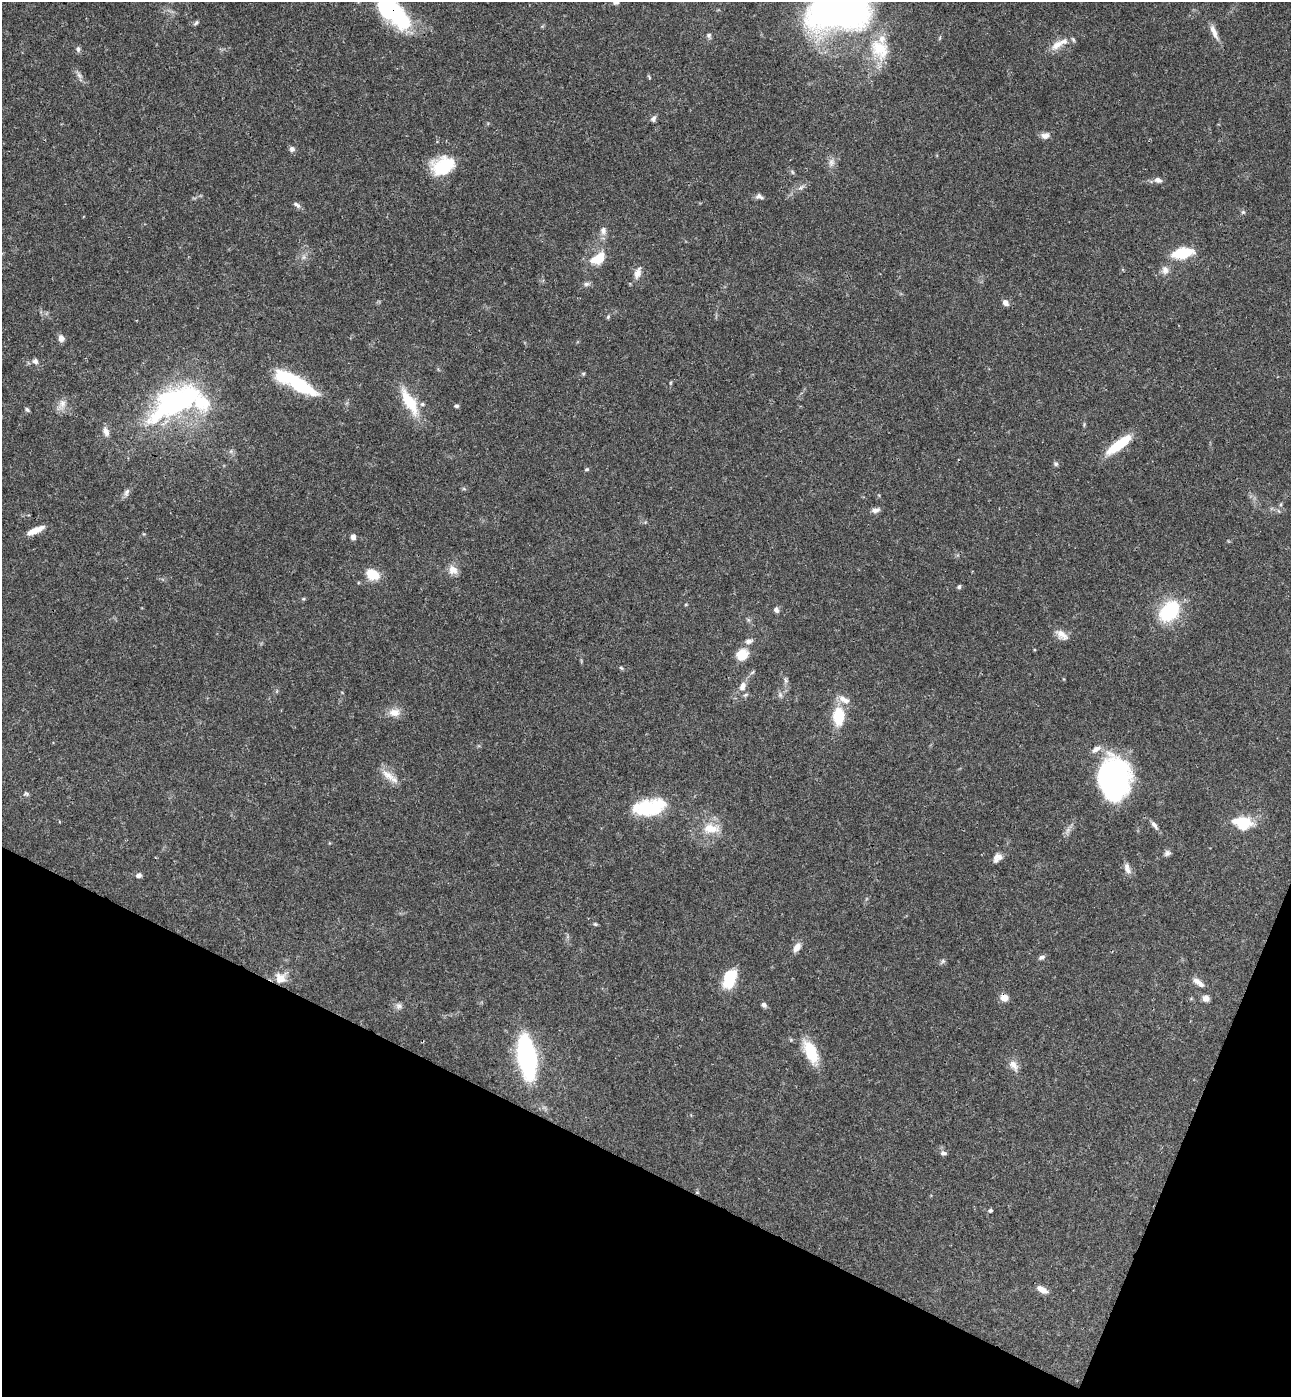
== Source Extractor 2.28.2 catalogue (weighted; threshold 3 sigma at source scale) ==
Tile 15 of 4 x 4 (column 3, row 4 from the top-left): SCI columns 2773-4061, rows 32-1426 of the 5679 x 5641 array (HDU 1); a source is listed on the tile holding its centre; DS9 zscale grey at full resolution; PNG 1293 x 1399 px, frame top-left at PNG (2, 2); no overlay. Shown black and unused: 20% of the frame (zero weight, under 3 of 4 exposures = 6% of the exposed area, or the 3 px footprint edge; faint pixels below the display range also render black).
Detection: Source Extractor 2.28.2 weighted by HDU 2 'WHT'; one run over the whole footprint, this tile lists its part. Background 0.0613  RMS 0.003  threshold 0.0137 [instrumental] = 3 sigma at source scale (4.5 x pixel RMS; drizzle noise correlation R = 1.50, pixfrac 1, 0.05/0.05 arcsec/px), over >= 5 px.
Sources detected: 102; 3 inside a brighter object's white glare — not listed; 8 inside a brighter listed object's ellipse — not listed separately; the other 91 listed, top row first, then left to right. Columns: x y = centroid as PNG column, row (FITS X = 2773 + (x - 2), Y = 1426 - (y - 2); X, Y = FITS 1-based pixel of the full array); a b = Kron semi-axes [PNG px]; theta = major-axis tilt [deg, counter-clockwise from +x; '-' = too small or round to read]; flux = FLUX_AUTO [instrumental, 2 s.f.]
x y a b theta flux
616 2 8 6 5 0.88
387 4 28 18 -16 14
839 6 58 47 15 150
196 23 8 4 51 0.53
1214 32 23 7 -66 2.4
709 35 7 6 - 0.72
1057 45 19 10 35 3.2
78 49 8 5 -89 0.72
880 49 31 23 -55 12
79 75 10 5 -54 1
649 77 7 3 -54 0.33
653 119 8 6 62 0.86
1045 136 11 7 10 1.6
292 149 7 7 - 1
831 162 12 8 78 1.6
442 167 25 23 40 11
792 172 7 4 -54 0.49
1158 180 10 7 -20 1.3
800 188 7 4 18 0.7
759 196 10 7 -16 1.1
297 205 10 5 -33 0.91
1243 212 6 5 - 0.5
603 230 12 8 81 1.5
1182 253 16 8 11 15
304 257 7 4 90 0.73
598 259 18 10 29 6.9
1165 270 12 9 -86 1.7
638 273 15 8 71 2.1
586 284 8 6 15 0.85
1005 303 8 7 - 1.5
608 317 6 4 69 0.44
61 338 7 6 - 1.7
35 361 9 7 -30 1.1
583 373 5 4 - 0.41
299 385 47 14 -34 18
409 402 38 12 -60 10
62 404 12 9 -80 2.2
175 404 47 22 31 72
456 406 5 5 - 0.53
27 410 7 4 -45 0.52
106 432 13 7 -70 1.6
1119 444 28 8 37 13
1056 464 6 6 - 0.61
586 469 6 4 19 0.39
127 492 10 6 60 1
875 510 10 6 12 1.4
36 530 21 6 24 3.6
353 537 7 6 - 1
453 570 12 11 - 2.6
373 574 11 8 -30 9.5
959 587 5 5 - 0.59
686 604 4 3 - 0.28
776 610 7 6 - 0.94
1169 611 29 20 45 17
1062 635 17 9 -38 2.6
749 641 10 6 9 1.2
742 654 15 13 37 4.4
785 680 7 4 -71 0.63
743 686 12 8 66 2.1
780 695 7 5 -46 0.73
844 700 18 8 -29 2.6
394 712 16 11 3 3.1
838 716 18 11 88 11
1096 749 14 7 29 1.8
388 775 23 9 -34 3.5
1114 778 36 27 89 66
26 794 7 5 -33 0.56
649 807 35 16 10 18
1242 822 24 14 -8 9.2
1155 825 15 5 -54 1.2
711 828 23 12 -6 5.4
1167 853 9 7 23 0.91
997 858 13 9 49 1.8
1128 870 11 8 -44 1.5
139 875 7 5 19 0.98
595 924 6 4 -44 0.39
797 947 12 7 58 2.3
1042 957 7 5 32 0.89
280 978 13 12 - 4.3
729 979 20 12 70 11
1199 983 17 6 -38 2.1
1004 998 9 8 - 2.4
1206 998 8 7 - 1.6
764 1005 7 6 - 0.77
399 1006 10 7 8 1.1
811 1052 28 13 -67 9.8
527 1057 28 12 -81 70
1014 1065 17 9 -54 2.3
943 1153 8 6 -15 0.97
990 1210 5 4 - 0.55
1042 1289 15 7 -30 2.1
Overlapping masked pixels (flux is a lower limit): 1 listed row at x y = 1004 998
Isophote crosses this tile's border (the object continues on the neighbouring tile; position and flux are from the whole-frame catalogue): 3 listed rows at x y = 616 2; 387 4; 839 6